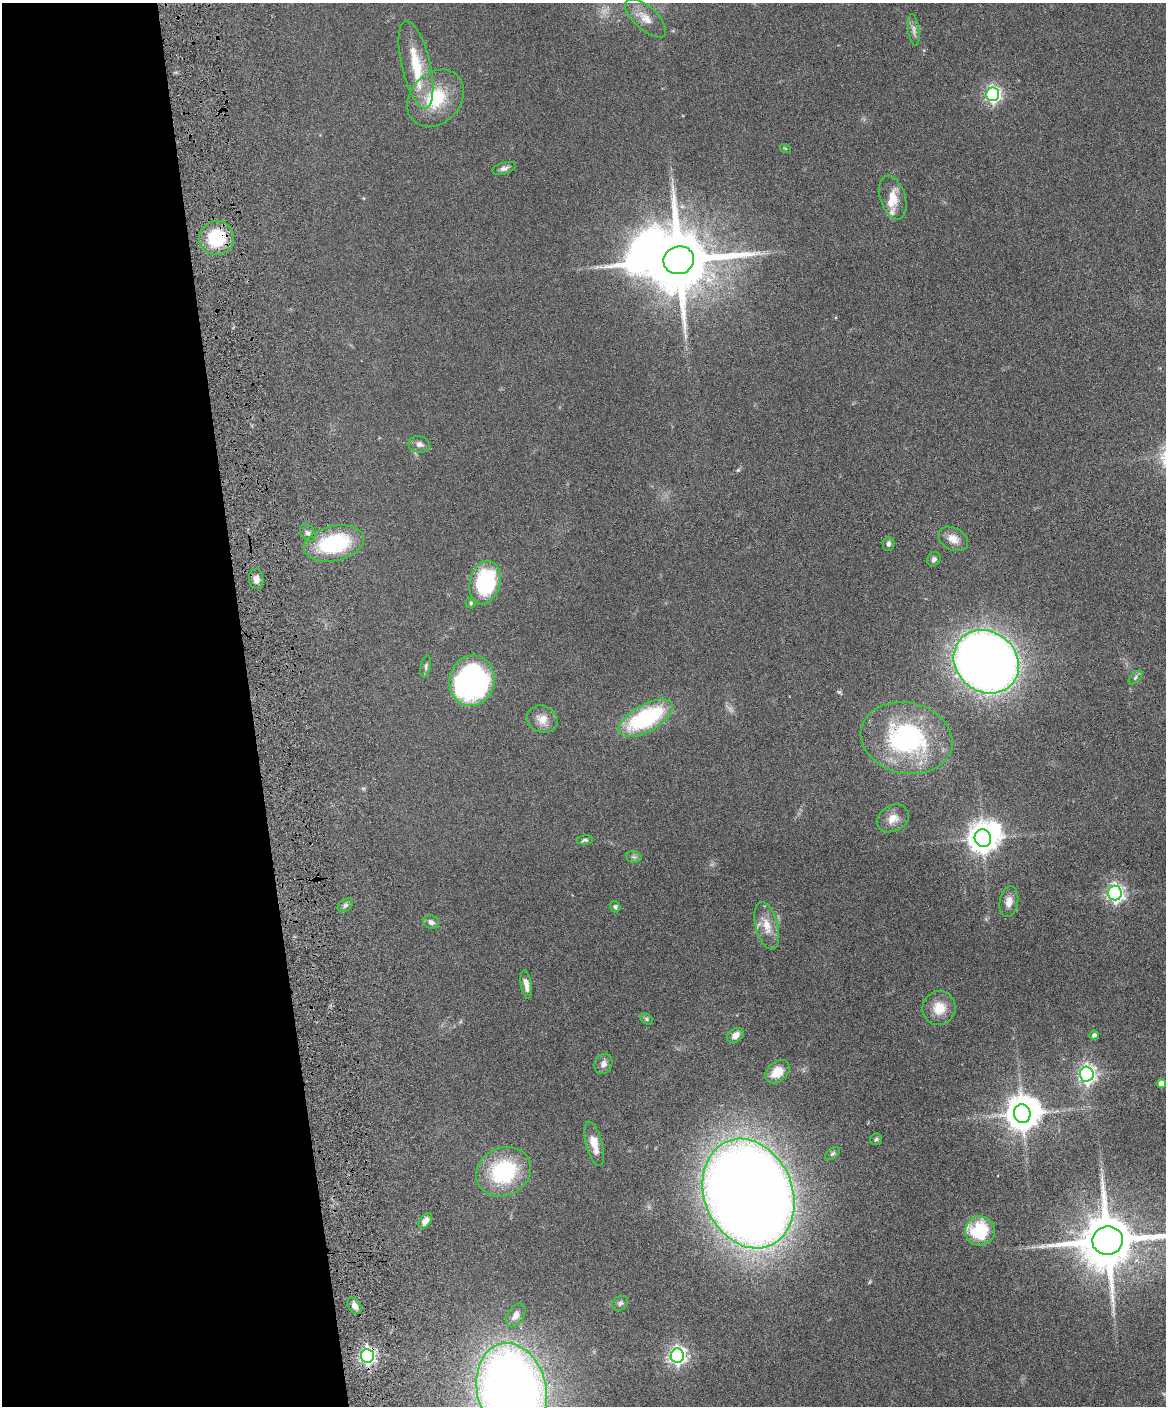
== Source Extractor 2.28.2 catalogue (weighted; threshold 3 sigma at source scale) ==
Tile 5 of 4 x 3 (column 1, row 2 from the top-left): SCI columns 58-1221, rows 1648-3051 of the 4773 x 4594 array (HDU 1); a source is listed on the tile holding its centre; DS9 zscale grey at full resolution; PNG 1168 x 1408 px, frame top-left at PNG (2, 3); each listed source drawn as its Kron ellipse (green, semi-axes under 4 px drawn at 4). Shown black and unused: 22% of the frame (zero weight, under 4 of 8 exposures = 3% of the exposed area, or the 3 px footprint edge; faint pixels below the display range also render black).
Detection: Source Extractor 2.28.2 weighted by HDU 2 'WHT'; one run over the whole footprint, this tile lists its part. Background 0.0807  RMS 0.0046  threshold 0.0188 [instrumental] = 3 sigma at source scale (4.09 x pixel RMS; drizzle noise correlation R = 1.36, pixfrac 0.8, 0.05/0.05 arcsec/px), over >= 5 px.
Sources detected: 67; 3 inside a brighter object's white glare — neither listed nor drawn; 4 inside a brighter listed object's ellipse — not listed separately; the other 60 listed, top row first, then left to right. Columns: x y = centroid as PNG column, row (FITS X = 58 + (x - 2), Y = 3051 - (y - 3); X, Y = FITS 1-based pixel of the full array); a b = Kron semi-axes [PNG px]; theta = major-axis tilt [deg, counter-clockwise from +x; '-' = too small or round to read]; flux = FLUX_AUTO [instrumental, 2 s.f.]
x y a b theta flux
646 18 26 11 -42 6.2
914 30 16 5 -83 1.8
416 65 45 14 -77 16
993 94 7 6 - 110
435 98 32 25 46 20
785 148 5 3 - 0.35
504 168 12 5 16 1.6
893 197 22 12 -72 6.4
217 238 17 17 - 22
679 260 15 14 - 4200
419 444 11 8 -12 2.1
308 533 9 7 -56 1.4
953 539 16 11 -27 4.2
334 543 30 17 12 36
888 544 7 6 - 1.2
934 559 7 6 - 1.3
256 579 10 7 -84 2.5
485 583 22 15 77 43
471 603 5 5 - 0.85
986 662 34 30 -39 470
426 666 11 5 78 1.1
1136 677 8 4 46 0.85
472 681 25 22 76 110
646 718 30 13 29 44
542 719 16 13 -23 4.7
907 738 46 35 -13 64
893 818 17 13 29 4.7
983 838 9 8 - 580
585 840 8 4 5 0.87
634 857 8 5 -11 1.1
1115 893 7 7 - 150
1009 902 15 9 80 3.6
345 905 8 5 38 1
615 907 6 5 - 1
431 922 8 6 -27 1.5
767 926 24 11 -76 6.9
526 984 14 5 -80 3
939 1008 17 16 - 7.8
647 1019 7 5 -28 0.68
735 1035 9 6 33 3.1
1094 1035 4 4 - 1.3
603 1064 10 8 64 2.2
777 1072 14 10 41 7.8
1087 1074 7 7 - 160
1161 1084 4 4 - 3
1022 1114 9 8 - 910
876 1139 6 5 - 0.8
594 1144 23 8 -75 6.3
832 1154 8 5 36 0.79
504 1172 28 24 27 36
748 1194 56 44 -68 930
425 1221 9 5 52 3
980 1231 15 14 - 23
1108 1241 15 14 - 3100
620 1303 8 6 34 1
355 1306 9 6 -56 2.5
516 1315 13 8 57 3
367 1356 7 6 - 110
677 1356 7 6 - 170
512 1390 48 34 -77 450
Overlapping masked pixels (flux is a lower limit): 2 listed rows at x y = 217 238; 367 1356
Isophote crosses this tile's border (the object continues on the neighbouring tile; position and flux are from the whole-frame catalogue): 2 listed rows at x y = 1108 1241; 512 1390